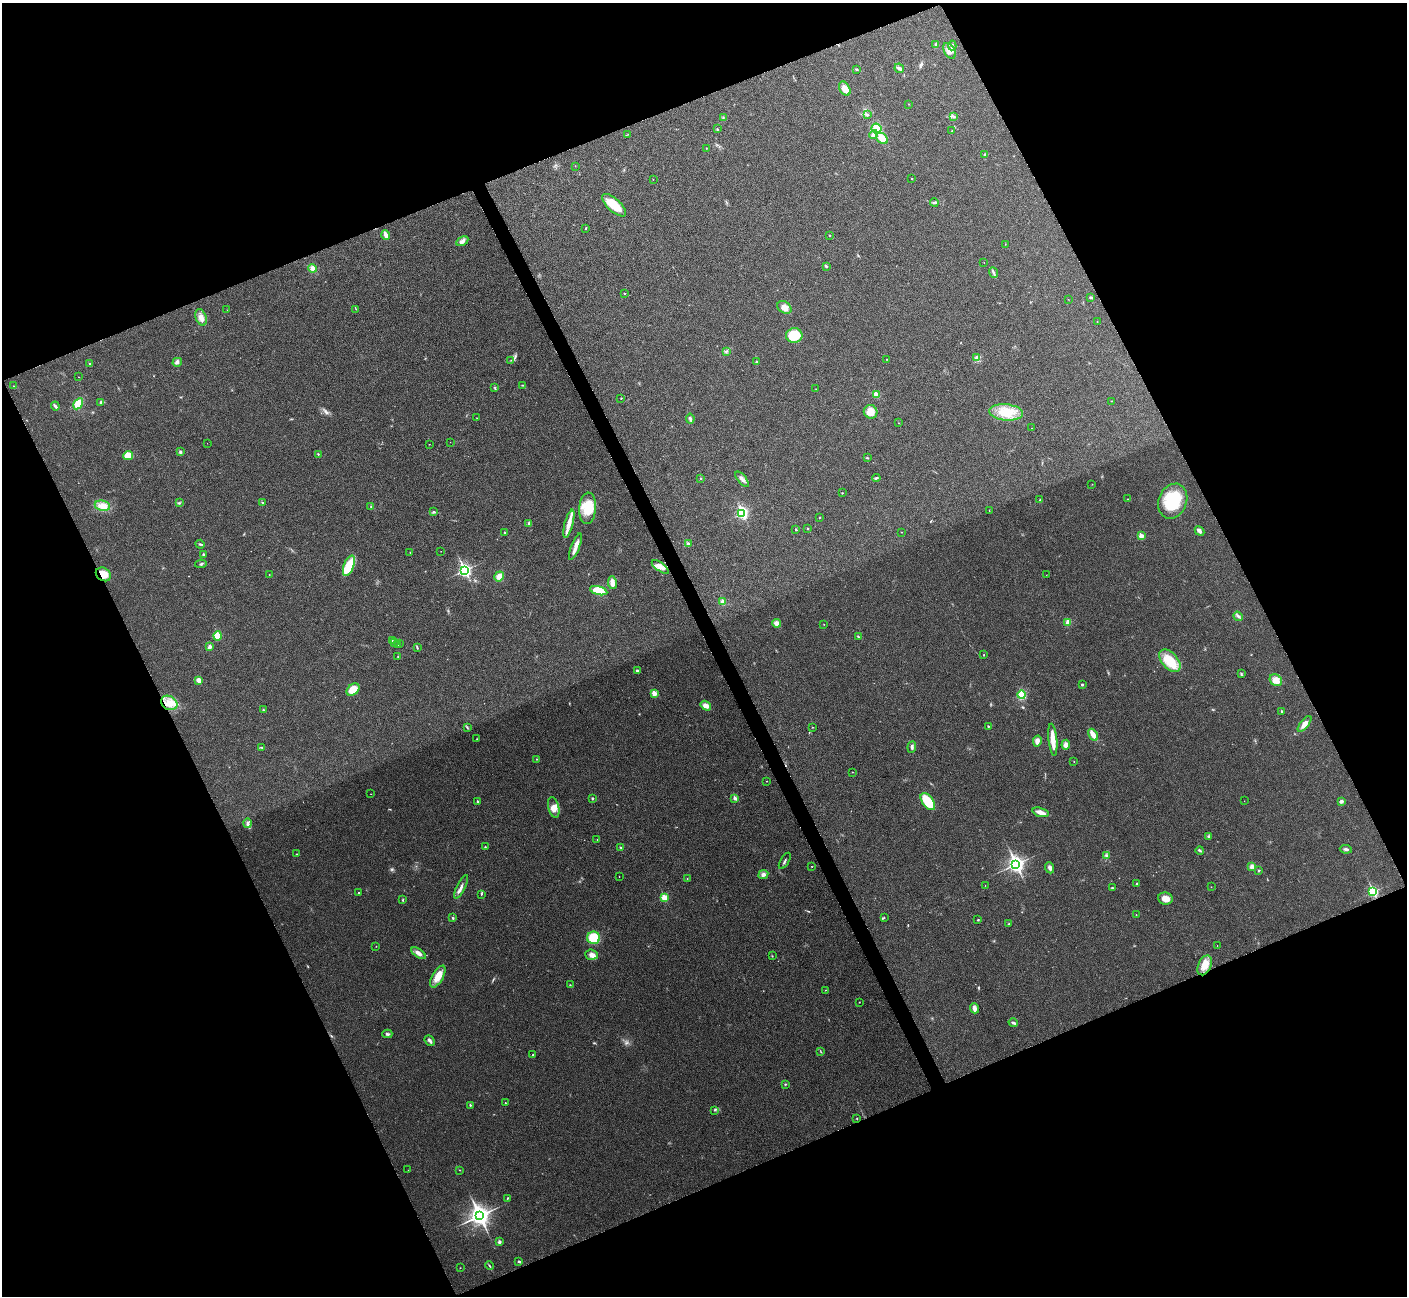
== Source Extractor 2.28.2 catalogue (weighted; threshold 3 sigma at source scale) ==
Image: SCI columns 6-5625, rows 158-5331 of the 5633 x 5621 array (HDU 1 of 3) = the unmasked area's bounding box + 8 px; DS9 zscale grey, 4 x 4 block average (1 PNG px = mean of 4 x 4 image px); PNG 1409 x 1298 px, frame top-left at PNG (2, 3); each listed source drawn as its Kron ellipse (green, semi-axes under 4 px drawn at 4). Shown black and unused: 44% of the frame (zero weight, under 3 of 4 exposures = <1% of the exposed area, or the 3 px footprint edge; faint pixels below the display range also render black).
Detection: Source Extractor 2.28.2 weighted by HDU 2 'WHT'. Background 0.0382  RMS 0.006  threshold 0.0272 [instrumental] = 3 sigma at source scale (4.5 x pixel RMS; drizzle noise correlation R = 1.50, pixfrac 1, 0.05/0.05 arcsec/px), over >= 5 px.
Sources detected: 237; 1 too faint to see at this stretch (4 x 4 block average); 1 inside a brighter object's white glare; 1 cosmic-ray / hot-pixel residue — neither listed nor drawn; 3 coinciding with a brighter row at this scale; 2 inside a brighter listed object's ellipse — not listed separately; the other 229 listed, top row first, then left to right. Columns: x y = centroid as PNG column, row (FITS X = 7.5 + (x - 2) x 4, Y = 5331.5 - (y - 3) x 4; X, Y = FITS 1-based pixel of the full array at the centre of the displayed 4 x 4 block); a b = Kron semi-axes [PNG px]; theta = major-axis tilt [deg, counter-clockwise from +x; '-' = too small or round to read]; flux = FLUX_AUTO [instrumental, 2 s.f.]
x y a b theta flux
936 44 3 2 - 3.8
952 45 5 2 - 5.5
950 51 8 5 -61 21
899 68 5 3 - 11
856 69 3 2 - 3
845 89 8 5 -58 27
909 104 2 2 - 1.1
867 115 3 2 - 5.7
723 117 2 2 - 1.5
954 117 3 2 - 3.3
876 128 5 4 - 49
717 129 2 2 - 2.8
952 131 3 2 - 2.2
628 134 2 2 - 1
874 134 4 3 - 16
882 138 6 5 - 43
706 148 2 2 - 0.8
985 154 3 2 - 3.2
575 166 2 2 - 0.9
911 178 2 2 - 1.8
653 179 2 2 - 0.71
934 203 4 2 - 4.6
614 205 15 6 -42 83
586 228 2 2 - 3.2
386 235 5 2 - 21
830 235 2 2 - 4.2
462 241 6 3 29 11
1005 244 2 2 - 0.69
984 263 2 2 - 1.1
826 266 2 2 - 12
312 268 4 3 - 18
993 272 5 2 - 6.1
624 293 2 2 - 2
1091 297 4 2 - 5.7
1068 299 2 2 - 0.61
784 307 8 5 -35 26
356 309 2 2 - 1.5
227 310 2 2 - 0.95
201 317 8 5 -69 22
1097 322 2 2 - 0.82
794 335 8 7 - 96
726 351 3 2 - 3.5
977 357 2 2 - 1.7
887 359 2 2 - 1.1
511 360 2 2 - 1.2
177 362 5 4 - 8.3
756 362 2 2 - 3.7
90 364 2 2 - 3.5
79 377 2 2 - 1.4
522 385 2 2 - 2
14 386 2 2 - 1.2
495 388 3 2 - 2.5
816 389 2 2 - 0.96
876 394 2 2 - 73
621 398 2 2 - 1.6
1111 401 3 2 - 1.4
101 402 3 2 - 4.2
78 404 6 4 58 53
55 406 4 2 - 11
871 412 7 6 - 35
1006 412 17 8 -5 83
477 418 2 2 - 0.95
690 419 5 3 - 7.2
899 423 2 2 - 1.2
1031 428 2 2 - 1.2
450 442 2 2 - 0.71
207 443 2 2 - 0.46
429 444 2 2 - 0.87
180 452 4 2 - 4.7
318 454 2 2 - 2.3
128 455 5 4 - 40
867 458 4 2 - 2.5
701 478 2 2 - 4.9
876 478 4 2 - 4.3
742 479 9 3 -51 13
1092 484 2 2 - 0.93
842 493 2 2 - 1.8
1128 499 2 2 - 1.5
1040 500 2 2 - 4.9
1173 501 18 14 68 140
262 502 3 2 - 2.5
179 503 3 2 - 2.1
102 506 8 5 -11 25
371 506 2 2 - 2.2
588 508 16 8 85 93
434 511 2 2 - 2.8
989 511 2 2 - 0.8
742 514 3 2 - 380
820 517 3 2 - 1.6
529 523 3 3 - 4.1
569 524 14 4 75 33
808 528 2 2 - 5.4
796 529 2 2 - 6.1
1200 531 5 3 - 9.2
505 532 2 2 - 3.2
901 532 2 2 - 0.91
1141 536 2 2 - 59
200 544 5 2 - 4.2
688 544 2 2 - 18
575 547 14 4 69 26
441 551 2 2 - 0.64
410 552 2 2 - 1.4
203 555 3 3 - 3.7
201 564 6 2 10 4.4
349 566 11 5 69 86
660 567 10 3 -37 18
465 570 3 2 - 770
103 574 8 6 -35 46
269 575 2 2 - 0.9
1046 575 2 2 - 0.66
499 576 5 4 - 22
612 583 7 3 -82 27
599 591 9 4 -14 88
723 602 3 2 - 26
1238 616 5 3 - 8.3
1068 622 3 3 - 17
777 623 4 4 - 18
824 624 2 2 - 1.4
217 636 4 4 - 51
858 637 4 2 - 3.1
392 640 2 2 - 2.3
394 642 2 2 - 1.4
400 644 2 2 - 0.92
398 645 3 2 - 3.4
209 647 4 3 - 9.5
417 648 3 2 - 2.9
984 655 2 2 - 1.6
398 656 2 2 - 1.3
1170 661 13 7 -49 110
637 671 2 2 - 15
1241 674 2 2 - 1.6
199 680 4 3 - 16
1276 680 7 5 -41 30
1082 685 2 2 - 8.5
353 690 7 5 41 53
654 693 2 2 - 65
1022 695 4 3 - 91
169 703 8 6 -32 38
706 706 6 4 -33 20
264 710 2 2 - 2.3
1282 711 2 2 - 6.2
1304 724 9 4 51 26
988 726 2 2 - 3.3
812 727 2 2 - 1.4
467 728 2 2 - 2.1
1093 735 6 3 -61 43
477 739 2 2 - 2.7
1053 740 16 3 -84 64
1037 741 5 3 - 16
1066 745 5 3 - 17
261 747 3 2 - 1.7
912 747 6 3 83 7.8
536 759 2 2 - 1.6
1074 762 2 2 - 0.84
852 772 2 2 - 1.4
767 781 2 2 - 1.1
371 794 2 2 - 0.82
735 798 4 3 - 8.9
592 799 3 2 - 4.2
477 801 2 2 - 6.2
928 801 10 5 -55 120
1244 801 2 2 - 0.64
1341 801 3 2 - 11
554 807 10 5 -76 25
1041 812 8 3 -17 27
248 823 5 3 - 7.7
1208 836 3 3 - 4
597 839 2 2 - 0.98
485 847 2 2 - 2.2
620 847 3 2 - 2.7
1346 849 6 3 -8 7.2
1200 851 4 2 - 4.4
297 854 2 2 - 1.1
1107 856 4 2 - 5
785 861 9 2 59 6.3
1016 864 3 3 - 1400
812 866 2 2 - 1.1
1252 866 2 2 - 3.5
1050 868 6 3 -67 10
1259 870 4 2 - 2.6
763 874 5 4 - 11
619 876 2 2 - 0.93
687 879 2 2 - 1.2
1136 883 2 2 - 2.4
985 885 2 2 - 0.85
461 887 13 2 64 16
1211 887 2 2 - 1.3
1112 888 3 2 - 2.3
359 892 2 2 - 2.1
1373 892 3 2 - 390
481 894 2 2 - 2.3
664 898 2 2 - 150
1165 899 7 6 - 30
403 900 3 2 - 2.5
1136 915 2 2 - 2
884 917 3 2 - 1.6
453 918 3 2 - 3.7
978 920 2 2 - 3.1
1008 924 3 2 - 1.8
594 938 6 6 - 77
1217 945 2 2 - 0.92
376 946 2 2 - 0.88
418 953 8 3 -33 17
591 955 6 5 - 17
772 956 2 2 - 1.3
1205 965 10 6 65 39
438 977 12 5 60 47
570 985 2 2 - 2.3
825 990 2 2 - 1.2
859 1002 2 2 - 1.9
974 1008 5 3 - 15
1013 1023 4 2 - 6.2
387 1034 5 2 - 5.9
430 1040 6 3 -49 9.3
821 1052 2 2 - 1.2
533 1055 2 2 - 2.1
785 1084 2 2 - 2.5
505 1102 2 2 - 1.2
470 1105 2 2 - 3
714 1110 2 2 - 2.1
857 1119 2 2 - 1.9
408 1170 2 2 - 0.77
459 1170 2 2 - 1
507 1198 2 2 - 2.8
479 1216 4 3 - 2500
499 1242 2 2 - 24
519 1262 2 2 - 11
489 1266 4 2 - 3.7
460 1268 2 2 - 0.94
Overlapping masked pixels (flux is a lower limit): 2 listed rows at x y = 103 574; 169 703
Diffuse or blended objects may show on this block-average render without a row.